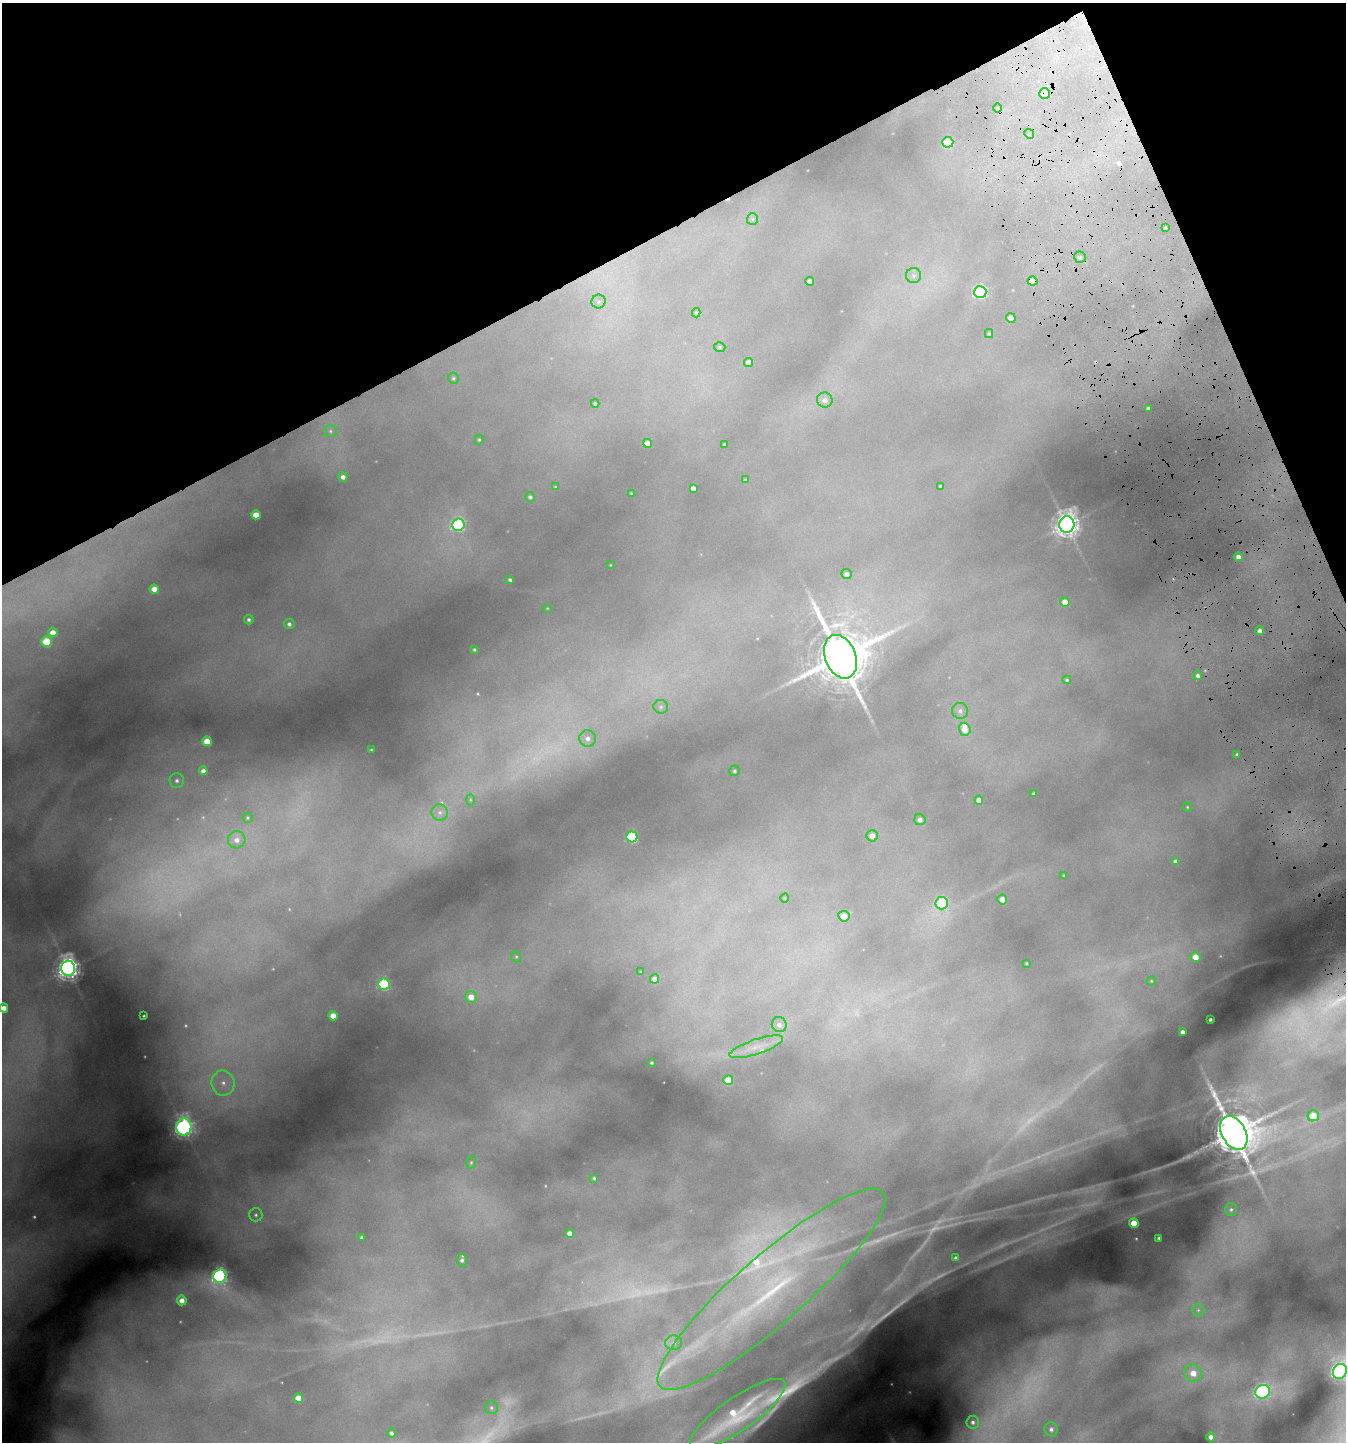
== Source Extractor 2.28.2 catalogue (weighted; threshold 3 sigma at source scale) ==
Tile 3 of 4 x 4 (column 3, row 1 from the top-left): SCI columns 2845-4188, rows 4323-5762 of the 5824 x 5766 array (HDU 1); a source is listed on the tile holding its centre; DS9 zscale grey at full resolution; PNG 1348 x 1444 px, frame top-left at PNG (2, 3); each listed source drawn as its Kron ellipse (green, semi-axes under 4 px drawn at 4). Shown black and unused: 21% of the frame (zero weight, under 4 of 8 exposures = <1% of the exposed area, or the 3 px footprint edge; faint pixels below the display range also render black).
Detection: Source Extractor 2.28.2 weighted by HDU 2 'WHT'; one run over the whole footprint, this tile lists its part. Background 0.418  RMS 0.012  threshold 0.0478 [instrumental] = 3 sigma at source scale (4.09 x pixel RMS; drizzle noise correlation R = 1.36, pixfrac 0.8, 0.05/0.05 arcsec/px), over >= 5 px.
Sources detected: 169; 38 too faint to see at this stretch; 2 cosmic-ray / hot-pixel residue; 2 long thin detections or spike segments (spike, bleed or trail) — neither listed nor drawn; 3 inside a brighter listed object's ellipse — not listed separately; the other 124 listed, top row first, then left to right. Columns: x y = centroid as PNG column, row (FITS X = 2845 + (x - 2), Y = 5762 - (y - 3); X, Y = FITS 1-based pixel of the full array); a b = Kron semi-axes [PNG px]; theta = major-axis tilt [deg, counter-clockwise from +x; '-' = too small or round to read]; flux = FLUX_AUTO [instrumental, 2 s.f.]
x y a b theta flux
1045 94 5 5 - 16
998 108 5 3 - 1.2
1029 134 5 4 - 1.7
948 142 5 5 - 48
752 219 6 5 - 2
1165 228 3 3 - 1.2
1080 257 6 5 - 2.6
914 276 7 7 - 4.1
810 281 4 4 - 7.7
1032 281 5 4 - 17
980 292 6 6 - 190
599 302 7 7 - 3.1
696 313 5 4 - 1.4
1011 318 5 4 - 15
989 334 4 4 - 1.3
720 347 6 4 -16 1.6
749 362 4 4 - 9
453 378 6 5 - 2
825 400 8 7 - 6.9
595 403 4 4 - 1.4
1148 408 3 3 - 3.1
330 431 6 5 - 2.4
479 439 5 4 - 1.5
648 443 5 4 - 14
724 444 3 3 - 1.6
343 477 5 4 - 5.7
745 480 3 3 - 1.2
940 486 3 3 - 1.9
555 487 3 3 - 0.98
693 488 4 4 - 5.9
631 493 3 2 - 0.97
530 497 5 5 - 2.6
256 515 5 4 - 19
1067 524 8 7 - 1200
458 525 6 6 - 220
1238 557 4 4 - 7.9
610 565 3 2 - 0.66
846 574 5 5 - 4.2
510 580 3 3 - 1.9
154 589 5 4 - 15
1065 602 5 4 - 15
547 608 3 3 - 0.76
249 620 5 5 - 2.9
289 624 5 5 - 3.7
1260 631 4 4 - 5
53 633 5 4 - 15
46 641 5 5 - 56
474 650 3 3 - 1.4
840 657 23 15 -68 7600
1198 675 4 4 - 3.5
1067 680 4 4 - 1.6
661 707 7 6 - 3.3
960 711 8 8 - 4.7
965 729 6 5 - 14
588 738 8 8 - 7.1
207 741 5 4 - 25
371 750 3 2 - 1.1
1237 754 3 3 - 2.2
203 771 4 4 - 5.6
734 771 5 5 - 2.1
177 781 7 7 - 4.5
1034 793 3 3 - 1.8
470 800 6 4 -89 1.3
979 800 4 4 - 9.7
1187 807 4 4 - 1.3
440 813 8 8 - 5.3
248 818 5 5 - 1.4
920 820 5 5 - 5.1
872 836 5 5 - 11
632 837 5 5 - 86
237 840 9 8 - 9
1176 862 4 4 - 5.1
1064 875 3 3 - 1.3
785 898 4 3 - 0.72
1002 899 5 5 - 12
942 903 6 6 - 67
844 916 5 5 - 15
516 957 6 4 -69 1.6
1195 957 5 4 - 17
1026 963 3 3 - 1.2
68 968 7 7 - 920
641 972 4 3 - 1.4
655 979 4 4 - 10
1151 981 4 4 - 1.2
384 984 6 5 - 120
471 997 6 6 - 15
4 1008 4 4 - 10
144 1016 3 3 - 1.3
333 1016 4 4 - 21
1210 1019 3 3 - 1.7
779 1025 7 7 - 5.3
1183 1032 4 4 - 4.1
756 1047 28 7 19 13
652 1063 4 4 - 1.9
728 1080 5 5 - 32
223 1083 12 11 - 15
1313 1116 6 5 - 23
184 1127 8 7 - 550
1234 1133 18 12 -61 5500
471 1162 6 5 - 1.5
594 1178 4 4 - 1.6
1231 1209 6 6 - 2.2
256 1215 6 6 - 2.8
1134 1223 4 4 - 32
570 1233 4 4 - 10
362 1237 4 3 - 3
1159 1238 3 3 - 2
956 1258 3 3 - 2
462 1260 6 5 - 3.1
220 1276 7 6 - 310
771 1289 148 34 41 280
182 1300 5 5 - 10
1198 1310 6 6 - 2.9
674 1343 8 7 - 4.6
1340 1371 8 6 57 380
1193 1373 9 8 - 21
1263 1392 7 7 - 220
298 1398 5 4 - 29
491 1407 6 6 - 3
738 1414 57 16 35 71
973 1422 6 6 - 4.1
1051 1429 7 6 - 4.1
391 1433 4 4 - 3.1
1211 1437 4 4 - 7.5
Overlapping masked pixels (flux is a lower limit): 2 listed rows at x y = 1045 94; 1032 281
Isophote crosses this tile's border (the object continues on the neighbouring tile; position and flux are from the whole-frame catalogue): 2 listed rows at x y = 4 1008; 1340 1371